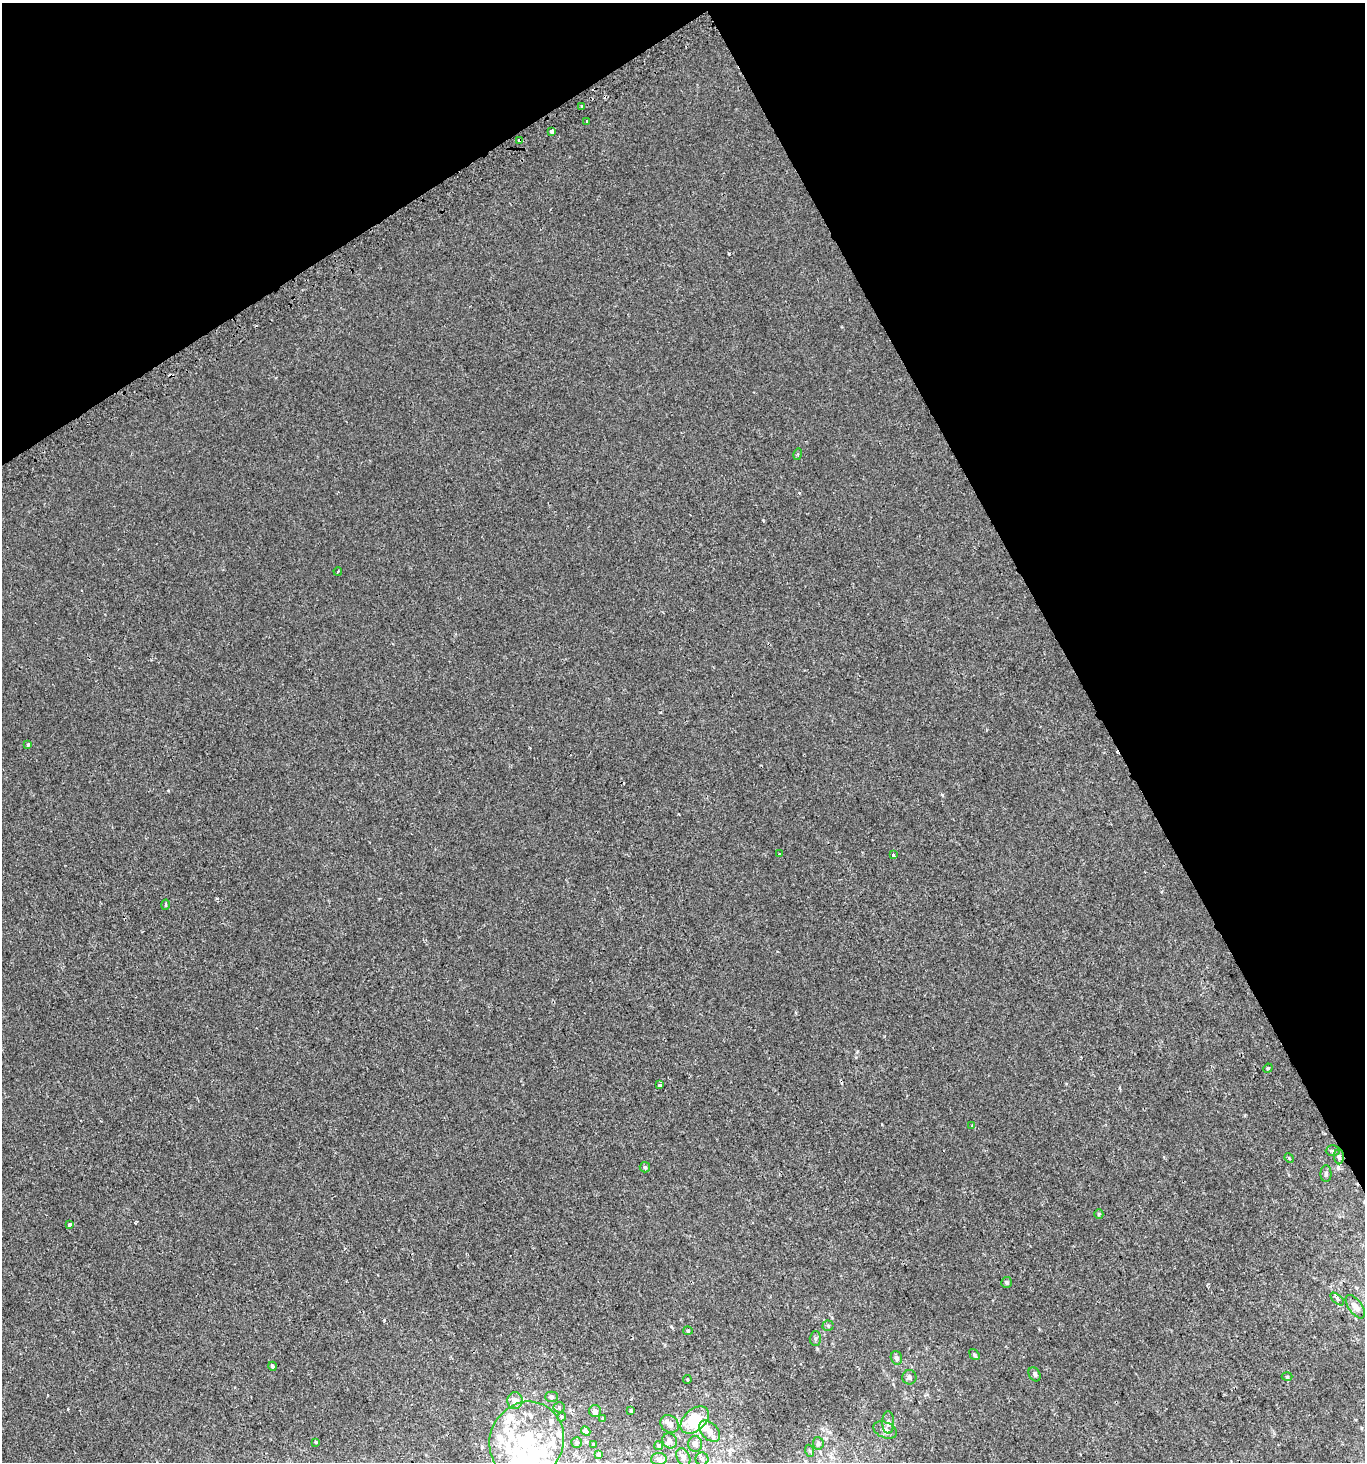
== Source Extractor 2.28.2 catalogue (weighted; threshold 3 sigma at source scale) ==
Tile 3 of 4 x 4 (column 3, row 1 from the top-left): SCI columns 2915-4277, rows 4404-5863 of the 5768 x 5893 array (HDU 1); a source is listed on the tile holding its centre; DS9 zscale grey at full resolution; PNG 1367 x 1464 px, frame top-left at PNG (2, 3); each listed source drawn as its Kron ellipse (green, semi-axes under 4 px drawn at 4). Shown black and unused: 28% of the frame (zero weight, under 2 of 3 exposures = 2% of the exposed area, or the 3 px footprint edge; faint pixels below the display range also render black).
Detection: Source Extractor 2.28.2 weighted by HDU 2 'WHT'; one run over the whole footprint, this tile lists its part. Background 0.00131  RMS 0.0028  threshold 0.0126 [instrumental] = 3 sigma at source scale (4.5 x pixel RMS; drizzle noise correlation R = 1.50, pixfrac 1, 0.0396/0.0396 arcsec/px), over >= 5 px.
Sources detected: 76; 2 inside a brighter object's white glare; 3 cosmic-ray / hot-pixel residue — neither listed nor drawn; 12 inside a brighter listed object's ellipse — not listed separately; the other 59 listed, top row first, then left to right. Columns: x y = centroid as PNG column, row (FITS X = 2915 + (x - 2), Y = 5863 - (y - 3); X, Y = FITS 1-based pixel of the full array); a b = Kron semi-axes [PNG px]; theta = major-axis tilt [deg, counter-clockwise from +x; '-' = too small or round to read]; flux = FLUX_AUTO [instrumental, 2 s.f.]
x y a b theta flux
582 106 3 3 - 1.1
586 121 3 3 - 0.72
552 131 4 3 - 5.5
520 141 4 3 - 1.7
798 454 5 3 - 0.36
338 571 4 3 - 0.27
28 745 4 3 - 0.73
779 854 3 3 - 0.39
893 855 3 3 - 6.3
166 905 5 2 - 0.31
1268 1068 5 4 - 0.26
659 1085 3 3 - 0.68
972 1126 4 3 - 0.33
1333 1151 7 5 0 0.51
1339 1157 7 5 -89 0.63
1289 1158 5 4 - 0.26
645 1167 5 5 - 0.42
1326 1174 8 5 -90 0.64
1099 1214 5 4 - 0.38
70 1225 4 3 - 0.87
1006 1282 5 5 - 0.52
1337 1299 8 4 -41 0.57
1355 1307 13 6 -54 1.7
828 1326 5 5 - 0.41
688 1331 5 4 - 0.32
815 1338 7 5 89 0.52
974 1355 6 4 -52 0.48
896 1358 7 5 -73 0.9
272 1366 4 4 - 0.52
1034 1374 7 5 -58 0.6
909 1377 7 7 - 0.91
1287 1377 5 3 - 0.31
687 1379 4 3 - 0.3
551 1397 6 5 - 0.51
515 1401 8 7 - 1.9
559 1407 5 5 - 0.43
631 1410 4 2 - 0.32
595 1411 6 6 - 0.76
562 1417 5 4 - 0.36
603 1418 4 4 - 0.25
695 1420 16 11 42 8.8
888 1422 11 6 -90 1.1
670 1424 10 8 -36 1.2
885 1430 12 7 -22 1.6
586 1431 5 4 - 0.74
709 1431 12 8 -46 2
527 1441 40 36 65 26
670 1441 8 7 - 0.75
316 1442 4 3 - 0.24
577 1443 5 5 - 0.54
818 1443 6 5 - 0.63
593 1444 3 3 - 0.23
695 1444 8 7 - 1.2
659 1446 4 4 - 0.38
810 1451 6 4 -70 0.28
599 1454 4 3 - 0.55
683 1457 9 6 -65 0.82
659 1459 8 6 -1 0.74
702 1459 6 6 - 0.72
Overlapping masked pixels (flux is a lower limit): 1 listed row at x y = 520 141
Isophote crosses this tile's border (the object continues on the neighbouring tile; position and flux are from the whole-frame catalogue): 2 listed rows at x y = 683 1457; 702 1459
Unlisted compact peaks at least as high as the median listed source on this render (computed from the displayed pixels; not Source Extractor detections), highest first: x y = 763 520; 384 1320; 942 795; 729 253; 168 791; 671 1326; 817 1349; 660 712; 882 1124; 822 1429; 68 1409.